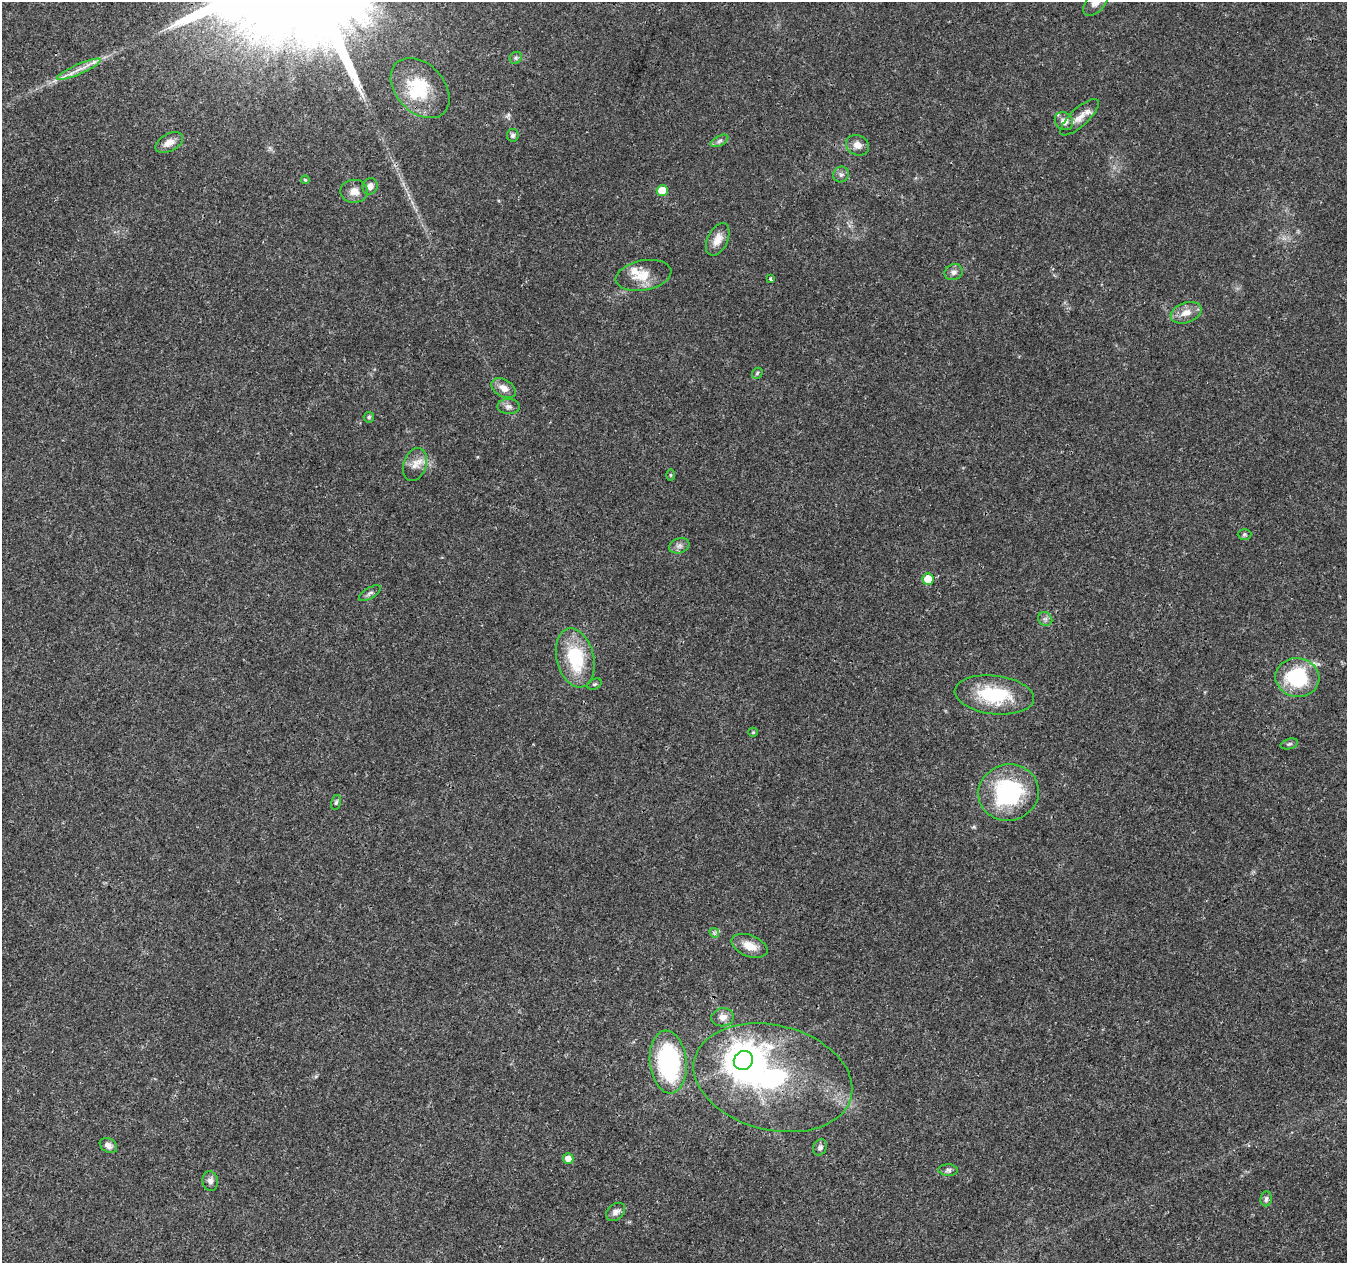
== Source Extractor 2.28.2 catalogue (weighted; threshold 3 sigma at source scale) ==
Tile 7 of 4 x 4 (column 3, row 2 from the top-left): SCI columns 2699-4043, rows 2805-4065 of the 5392 x 5546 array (HDU 1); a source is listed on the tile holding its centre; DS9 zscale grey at full resolution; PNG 1349 x 1265 px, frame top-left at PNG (2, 2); each listed source drawn as its Kron ellipse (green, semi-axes under 4 px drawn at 4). Shown black and unused: <1% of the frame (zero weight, under 3 of 4 exposures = <1% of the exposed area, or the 3 px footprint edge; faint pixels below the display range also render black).
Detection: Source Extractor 2.28.2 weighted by HDU 2 'WHT'; one run over the whole footprint, this tile lists its part. Background 0.0261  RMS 0.0019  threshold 0.00865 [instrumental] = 3 sigma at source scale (4.5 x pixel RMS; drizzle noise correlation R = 1.50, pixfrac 1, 0.0396/0.0396 arcsec/px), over >= 5 px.
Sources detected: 55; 1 inside a brighter object's white glare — neither listed nor drawn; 2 inside a brighter listed object's ellipse — not listed separately; the other 52 listed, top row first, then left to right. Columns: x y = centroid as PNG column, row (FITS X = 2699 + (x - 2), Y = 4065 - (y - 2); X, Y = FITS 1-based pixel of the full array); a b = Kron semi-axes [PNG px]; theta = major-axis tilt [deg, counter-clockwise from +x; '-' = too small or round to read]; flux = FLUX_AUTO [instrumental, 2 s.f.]
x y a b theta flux
1096 2 16 9 50 1.7
516 58 6 5 - 0.38
79 69 24 5 24 1.8
420 88 34 24 -47 9.8
1080 117 25 9 43 2.2
1064 121 10 8 -42 1.4
513 135 6 6 - 0.56
719 141 9 5 27 0.57
169 143 15 8 29 1.5
857 145 12 10 -24 1.4
841 174 8 7 - 0.63
305 180 4 4 - 0.18
370 186 8 7 - 1.1
354 191 14 11 2 1.7
662 191 5 5 - 4
718 239 17 10 64 2
953 272 9 7 26 0.83
643 275 28 15 10 3.8
771 279 4 3 - 0.89
1186 313 16 10 18 2.1
757 373 6 5 - 0.33
503 388 13 8 -32 1.5
509 406 11 7 -1 0.8
369 417 5 5 - 0.32
415 465 17 11 72 1.9
671 475 5 3 - 0.23
1244 534 7 5 0 0.32
679 546 10 7 20 0.78
928 579 5 5 - 4.8
370 593 12 5 31 0.59
1045 619 7 6 - 0.59
575 658 30 18 -76 11
1297 677 22 19 -9 13
594 684 8 5 26 0.36
994 695 40 19 -7 12
753 732 5 4 - 0.21
1289 744 9 5 16 0.39
1008 792 30 28 14 21
336 802 7 5 76 0.42
714 933 5 3 - 0.29
749 946 19 10 -21 2.7
723 1017 11 9 8 1.4
743 1060 10 9 - 400
668 1062 31 18 -84 26
773 1078 81 52 -14 44
108 1145 9 6 -31 1
820 1147 8 6 66 0.68
568 1159 5 5 - 1.5
948 1170 9 5 -2 0.55
210 1181 10 8 -78 0.88
1266 1199 7 5 82 0.61
616 1212 11 7 42 1
Overlapping masked pixels (flux is a lower limit): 1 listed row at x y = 749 946
Isophote crosses this tile's border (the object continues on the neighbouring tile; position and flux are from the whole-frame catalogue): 1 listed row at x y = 1096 2